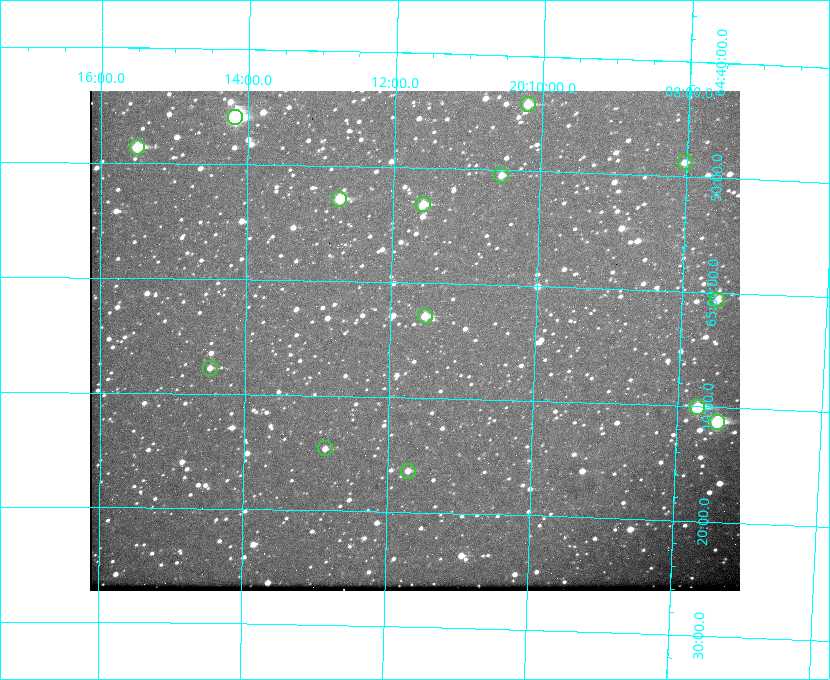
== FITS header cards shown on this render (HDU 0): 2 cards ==
NAXIS1  =                  650
NAXIS2  =                  500

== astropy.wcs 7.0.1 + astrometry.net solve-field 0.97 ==
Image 650 x 500 px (HDU 0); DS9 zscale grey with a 90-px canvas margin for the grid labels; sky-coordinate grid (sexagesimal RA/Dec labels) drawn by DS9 from the SOLVED WCS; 14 Tycho-2 reference stars matched to detected sources circled (green)
Header WCS: none
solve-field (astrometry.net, Tycho-2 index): SOLVED blind (the file carries no WCS)
Solved WCS: RA---TAN-SIP/DEC--TAN-SIP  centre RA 20:11:40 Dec +65:05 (302.92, +65.08 deg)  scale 5.23 arcsec/px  FOV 56.7' x 43.6'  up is +179 deg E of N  parity flipped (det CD > 0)
(file carries no celestial WCS; the grid is the blind solution)
Tycho-2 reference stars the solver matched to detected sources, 14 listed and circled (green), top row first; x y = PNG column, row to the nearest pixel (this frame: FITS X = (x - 90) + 1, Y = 500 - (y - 91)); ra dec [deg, ICRS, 3 dp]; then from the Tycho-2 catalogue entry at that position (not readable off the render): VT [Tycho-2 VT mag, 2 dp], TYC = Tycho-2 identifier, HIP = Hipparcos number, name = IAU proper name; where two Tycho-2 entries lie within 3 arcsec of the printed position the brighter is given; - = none
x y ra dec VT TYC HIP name
528 104 302.549 +64.736 9.65 4240-950-1 - -
235 117 303.544 +64.765 7.36 4240-620-1 99731 -
137 147 303.878 +64.810 8.93 4240-794-1 - -
685 162 302.008 +64.813 10.38 4240-809-1 - -
501 175 302.633 +64.841 10.69 4240-985-1 - -
339 199 303.184 +64.880 9.02 4240-488-1 - -
423 204 302.897 +64.886 9.40 4240-717-1 - -
717 300 301.878 +65.011 10.80 4240-59-1 - -
425 316 302.882 +65.048 10.25 4240-98-1 - -
210 368 303.620 +65.129 11.18 4240-34-1 - -
697 407 301.932 +65.168 8.01 4240-866-1 99147 -
717 422 301.862 +65.188 7.70 4240-604-1 99125 -
325 448 303.217 +65.244 11.17 4240-236-1 - -
408 471 302.928 +65.273 10.74 4240-760-1 - -